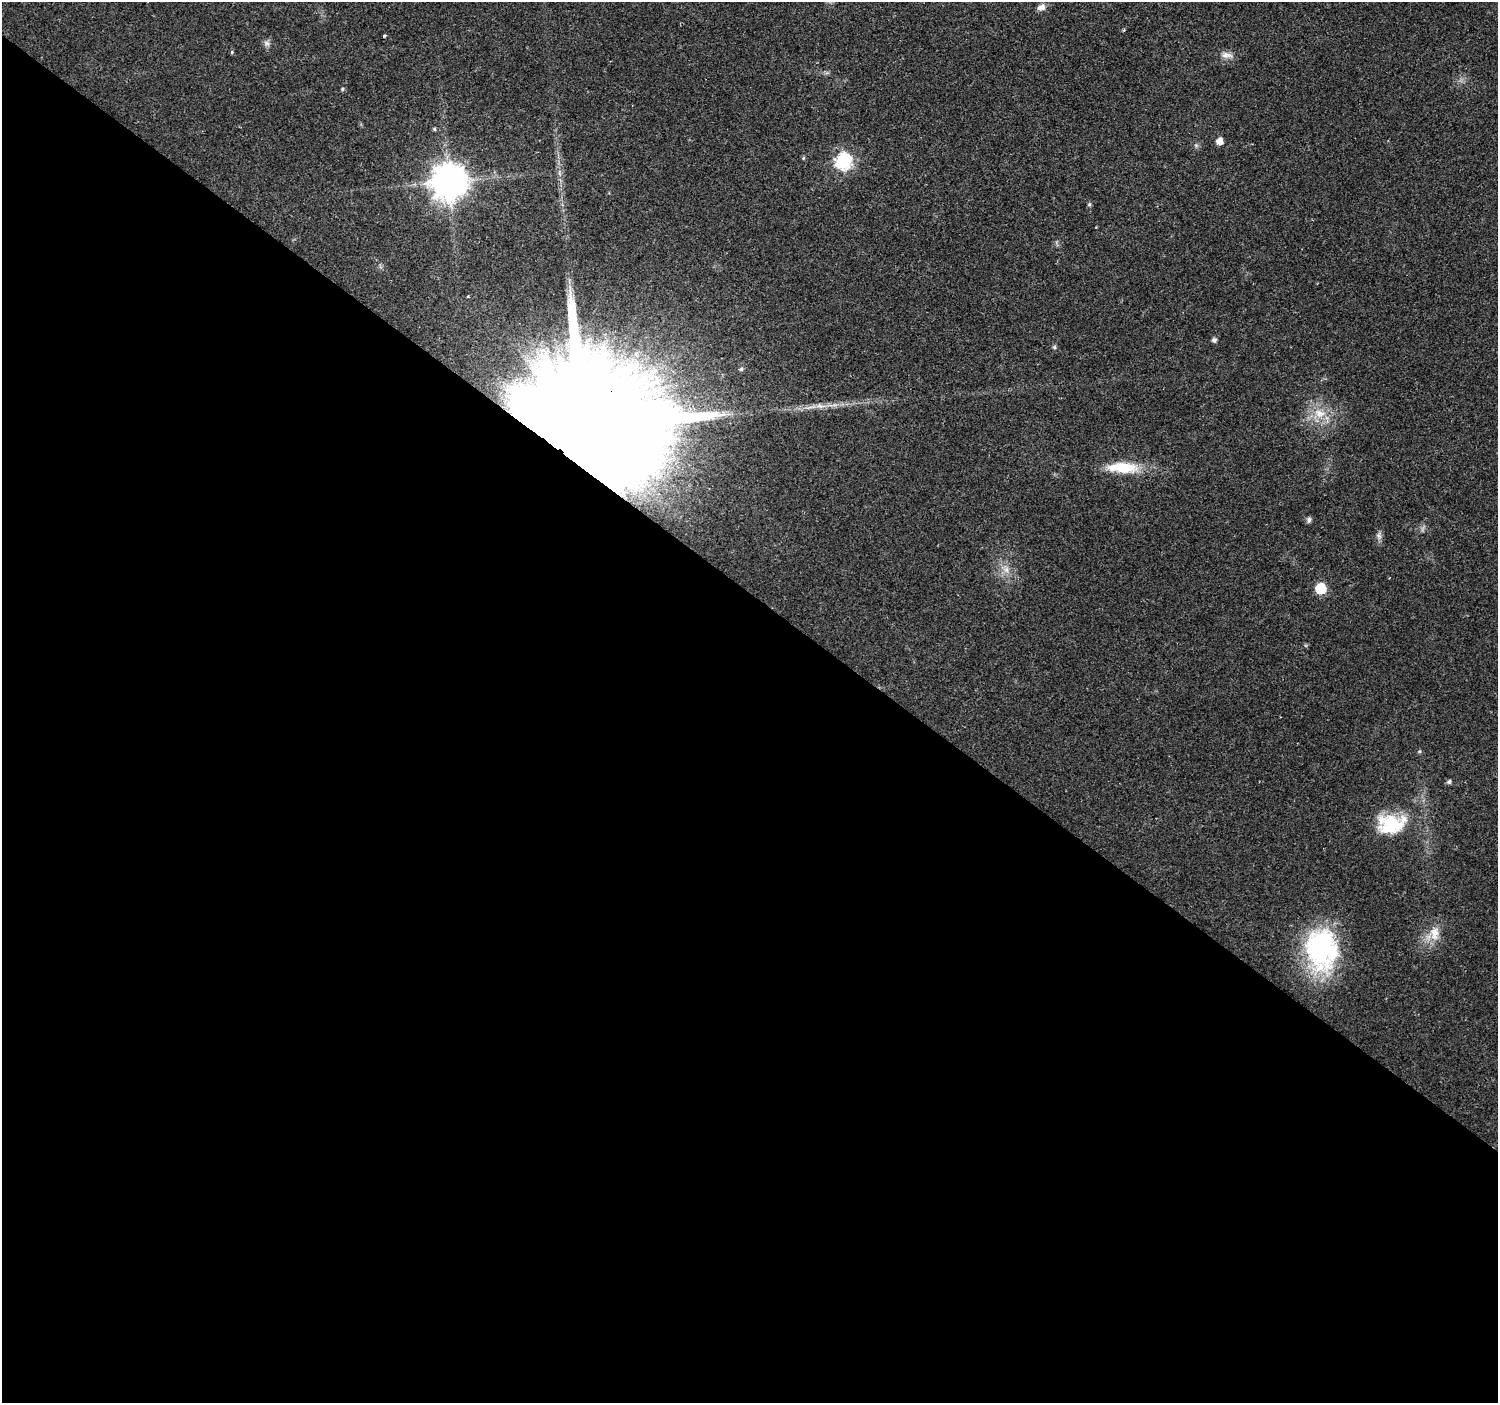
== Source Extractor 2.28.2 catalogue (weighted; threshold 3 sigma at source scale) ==
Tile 14 of 4 x 4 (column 2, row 4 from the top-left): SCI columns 1497-2992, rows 175-1575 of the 5992 x 6024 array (HDU 1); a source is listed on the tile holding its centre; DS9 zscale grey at full resolution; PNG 1500 x 1405 px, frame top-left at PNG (2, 2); no overlay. Shown black and unused: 58% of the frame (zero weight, under 2 of 3 exposures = <1% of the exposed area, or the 3 px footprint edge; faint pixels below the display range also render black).
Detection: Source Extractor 2.28.2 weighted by HDU 2 'WHT'; one run over the whole footprint, this tile lists its part. Background 0.0237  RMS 0.003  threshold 0.0134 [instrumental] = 3 sigma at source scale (4.5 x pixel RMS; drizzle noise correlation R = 1.50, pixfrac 1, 0.0396/0.0396 arcsec/px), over >= 5 px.
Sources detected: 32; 2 inside a brighter object's white glare — not listed; the other 30 listed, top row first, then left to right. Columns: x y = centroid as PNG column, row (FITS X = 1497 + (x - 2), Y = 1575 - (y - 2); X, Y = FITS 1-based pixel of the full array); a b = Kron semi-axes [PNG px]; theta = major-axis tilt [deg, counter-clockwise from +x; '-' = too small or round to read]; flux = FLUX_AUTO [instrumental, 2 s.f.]
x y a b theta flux
1041 7 10 7 23 1.6
384 36 3 3 - 0.55
267 43 10 6 -31 1
232 52 5 4 - 0.35
1226 55 17 8 -3 2
343 89 6 4 90 0.36
434 129 4 4 - 0.39
1219 141 6 5 - 2.8
803 158 5 4 - 0.38
843 161 8 7 - 79
449 181 11 11 - 710
1089 204 6 5 - 0.53
468 296 4 3 - 0.3
1214 340 5 5 - 0.91
1054 347 5 5 - 0.48
741 369 6 5 - 0.56
834 405 7 4 18 0.79
820 406 17 5 -10 2
1320 413 19 13 -12 6
583 425 52 24 49 31000
1122 467 42 13 -2 11
1309 520 6 6 - 0.99
1379 536 11 6 -78 1.2
1006 569 9 8 - 2
1321 588 6 6 - 17
1419 751 5 5 - 0.4
1449 782 6 5 - 0.69
1391 823 35 26 3 15
1434 933 21 13 89 5
1319 951 45 37 -83 45
Overlapping masked pixels (flux is a lower limit): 1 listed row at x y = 583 425